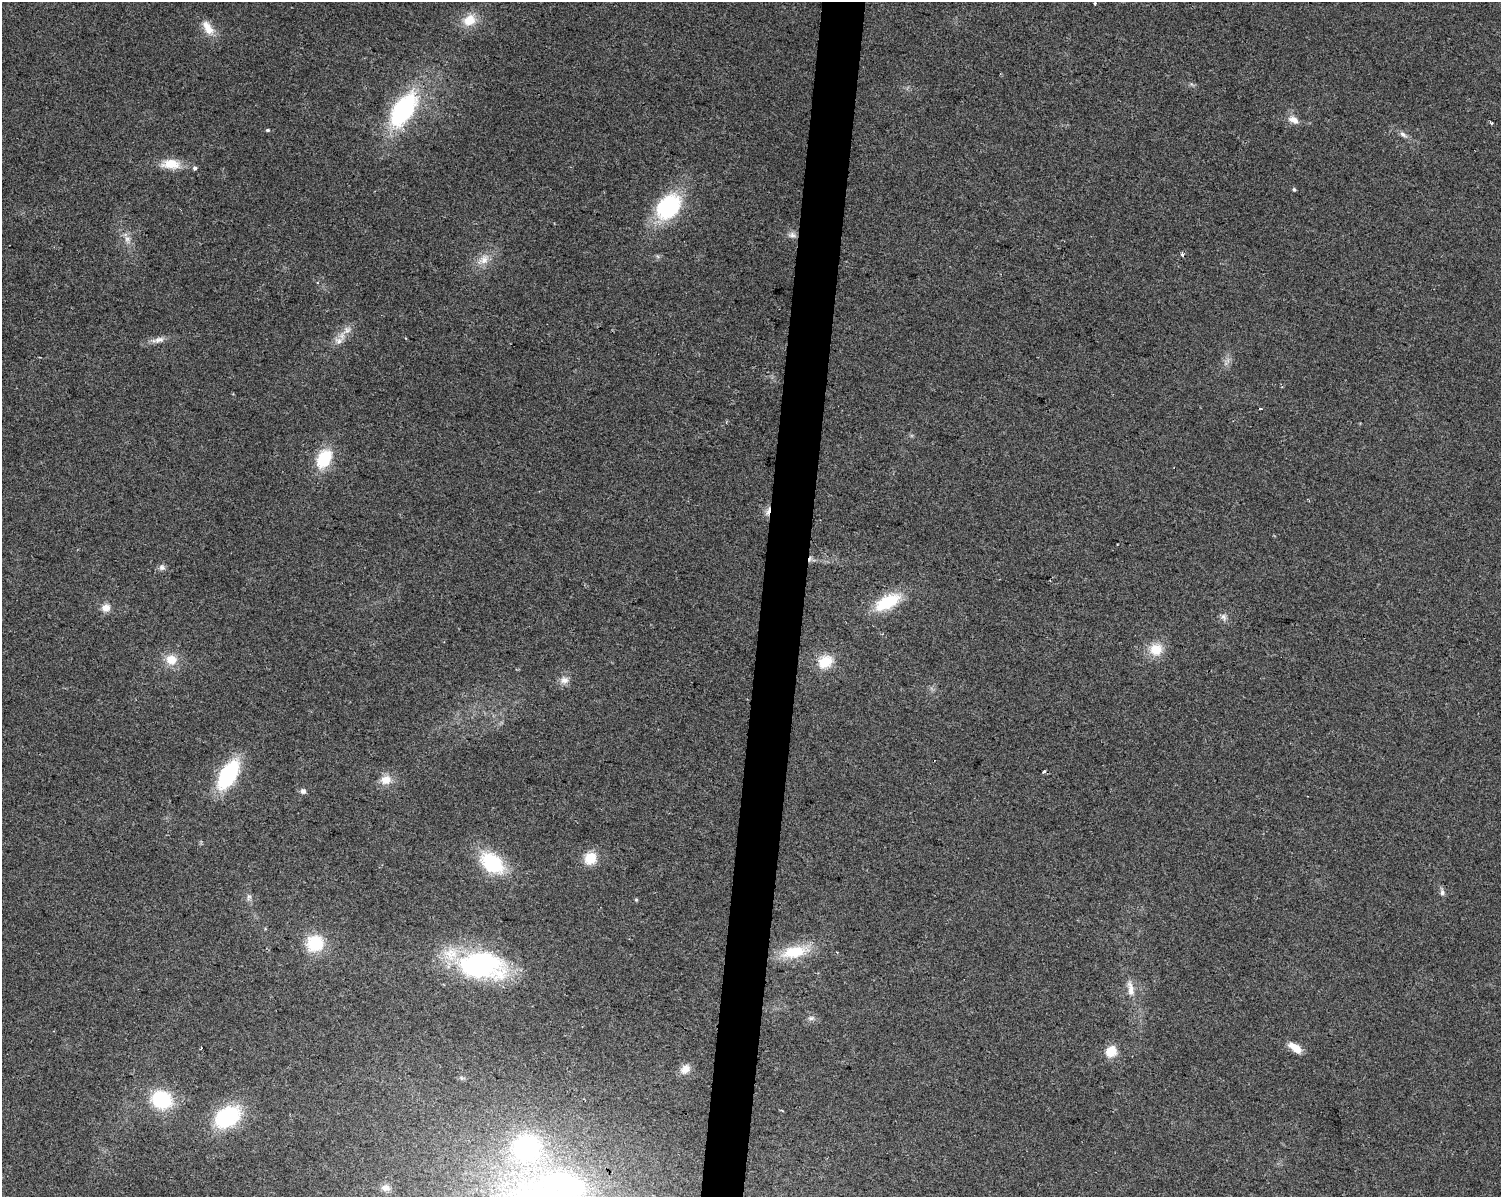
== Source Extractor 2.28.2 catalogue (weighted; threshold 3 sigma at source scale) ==
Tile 5 of 3 x 4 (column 2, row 2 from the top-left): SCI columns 1782-3280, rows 2393-3587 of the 5002 x 4788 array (HDU 1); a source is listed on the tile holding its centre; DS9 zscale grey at full resolution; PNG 1503 x 1199 px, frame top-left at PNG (2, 2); no overlay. Shown black and unused: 3% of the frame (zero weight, under 2 of 3 exposures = <1% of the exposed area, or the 3 px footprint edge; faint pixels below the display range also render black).
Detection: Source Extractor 2.28.2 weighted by HDU 2 'WHT'; one run over the whole footprint, this tile lists its part. Background 0.0647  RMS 0.0074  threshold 0.0335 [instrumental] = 3 sigma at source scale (4.5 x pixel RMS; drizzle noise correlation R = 1.50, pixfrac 1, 0.0396/0.0396 arcsec/px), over >= 5 px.
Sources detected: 56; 2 cosmic-ray / hot-pixel residue — not listed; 1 inside a brighter listed object's ellipse — not listed separately; the other 53 listed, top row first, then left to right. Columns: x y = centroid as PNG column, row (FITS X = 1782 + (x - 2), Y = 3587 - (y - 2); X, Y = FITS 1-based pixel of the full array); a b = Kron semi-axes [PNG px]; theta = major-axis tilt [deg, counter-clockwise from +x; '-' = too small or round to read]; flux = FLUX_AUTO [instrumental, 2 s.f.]
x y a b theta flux
1095 4 3 3 - 2.6
469 20 17 14 31 14
208 28 22 11 -57 11
403 110 30 15 57 120
1293 120 15 9 -28 5.9
1491 123 4 3 - 1.3
267 130 5 4 - 1.1
1403 134 11 6 -28 3.1
171 164 24 12 -1 14
194 168 3 3 - 22
1294 190 5 4 - 1.2
668 207 29 21 46 68
792 235 11 7 -7 3.3
127 239 13 6 -74 4.3
1182 254 6 3 -73 1.3
484 260 20 11 38 9.7
347 330 14 9 45 6.1
159 340 17 7 15 4.9
1260 409 3 2 - 0.78
324 459 17 12 63 35
162 567 8 8 - 2.8
887 602 32 15 28 32
106 608 10 9 - 6.2
1223 617 9 8 - 3
1156 649 18 16 25 14
171 660 12 11 - 13
825 662 18 14 38 17
564 680 11 9 -3 4.9
1044 772 3 3 - 1.7
228 775 24 12 59 81
386 780 14 12 9 9
303 791 6 6 - 2.6
590 858 13 12 - 16
492 863 25 16 -38 50
1442 892 9 6 -89 2.3
249 897 9 5 60 2
636 900 5 3 - 0.78
315 943 17 16 - 33
794 952 34 16 12 27
480 965 37 21 -4 180
1131 989 24 8 -80 8.1
811 1018 9 6 1 2.3
201 1048 3 2 - 1.2
1295 1048 16 8 -36 8.6
1111 1051 12 10 54 13
685 1069 12 10 36 6.8
461 1078 7 4 -72 1.2
161 1100 19 16 -18 50
782 1111 4 3 - 0.8
227 1117 23 16 33 73
526 1148 33 32 - 110
565 1183 41 20 -18 120
386 1188 13 9 -7 5.1